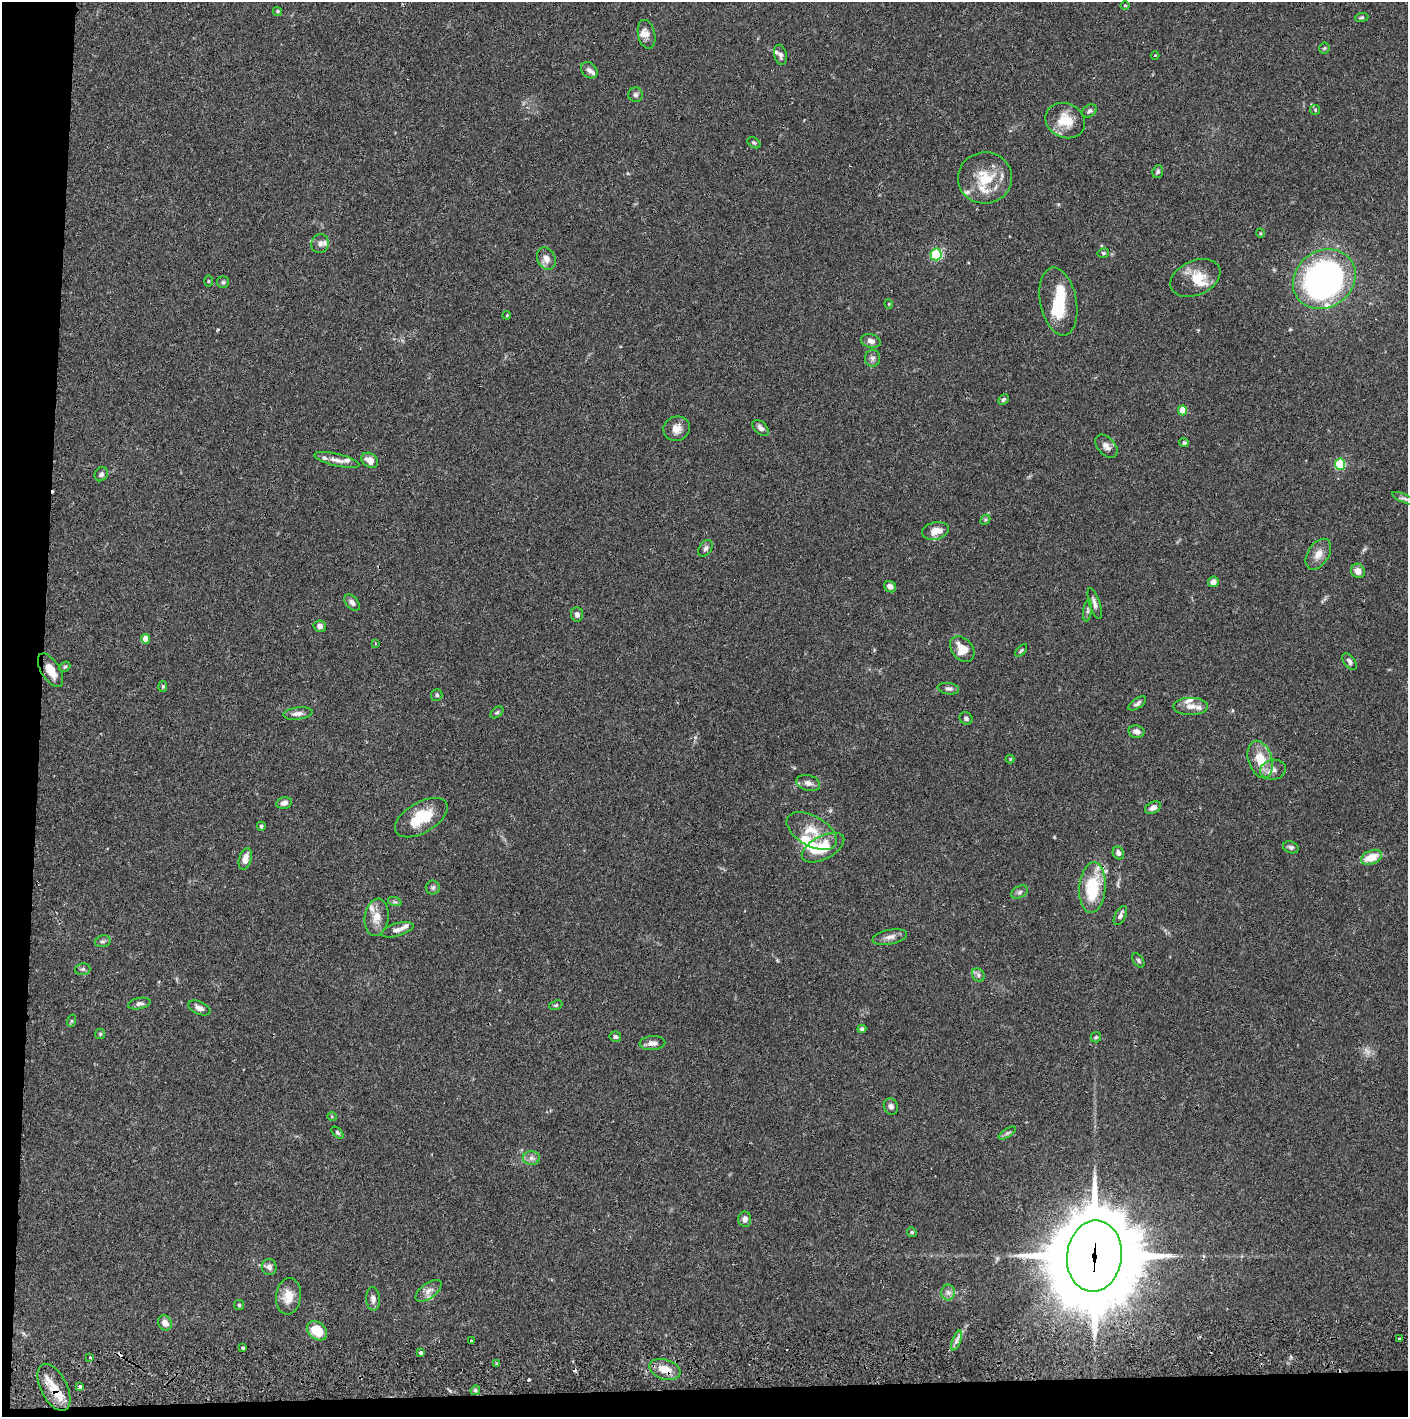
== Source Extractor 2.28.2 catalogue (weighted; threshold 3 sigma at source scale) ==
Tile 7 of 3 x 3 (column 1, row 3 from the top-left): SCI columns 5-1410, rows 57-1471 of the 4229 x 4359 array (HDU 1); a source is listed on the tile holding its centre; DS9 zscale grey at full resolution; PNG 1410 x 1419 px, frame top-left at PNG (2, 2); each listed source drawn as its Kron ellipse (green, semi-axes under 4 px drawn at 4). Shown black and unused: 5% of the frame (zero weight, under 2 of 3 exposures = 3% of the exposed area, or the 3 px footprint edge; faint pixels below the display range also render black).
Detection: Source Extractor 2.28.2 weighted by HDU 2 'WHT'; one run over the whole footprint, this tile lists its part. Background 0.0679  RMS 0.0048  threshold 0.0217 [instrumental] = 3 sigma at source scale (4.5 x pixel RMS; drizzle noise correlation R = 1.50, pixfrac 1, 0.05/0.05 arcsec/px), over >= 5 px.
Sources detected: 157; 1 too faint to see at this stretch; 2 inside a brighter object's white glare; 6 cosmic-ray / hot-pixel residue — neither listed nor drawn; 18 inside a brighter listed object's ellipse — not listed separately; the other 130 listed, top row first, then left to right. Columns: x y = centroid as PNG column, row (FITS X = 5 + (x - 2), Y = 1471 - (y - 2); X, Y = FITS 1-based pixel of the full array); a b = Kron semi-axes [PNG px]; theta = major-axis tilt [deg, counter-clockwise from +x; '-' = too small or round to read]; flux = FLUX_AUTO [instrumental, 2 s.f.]
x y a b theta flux
1125 5 5 3 - 0.48
277 11 5 4 - 0.69
1362 17 7 4 6 0.72
646 34 14 8 -77 3
1324 48 5 5 - 0.61
781 55 10 6 -78 1.5
1155 56 4 3 - 0.38
589 70 9 7 -43 1.8
635 95 7 7 - 1.4
1315 110 5 5 - 0.55
1089 111 8 5 33 1.2
1065 121 20 17 -25 11
754 143 7 4 -30 0.76
1158 172 6 5 - 0.9
985 178 27 25 7 16
1260 233 5 3 - 0.37
320 244 9 8 - 2.5
1103 253 6 4 13 0.88
936 254 6 5 - 49
546 258 11 9 -62 3.5
1195 278 26 17 24 11
1324 279 33 28 36 180
208 281 5 3 - 0.43
223 282 6 6 - 0.84
1058 301 34 18 -79 15
889 304 5 3 - 0.37
507 315 4 3 - 0.4
871 341 10 6 -13 2.3
872 358 8 7 - 1.6
1003 399 6 4 43 0.97
1182 410 5 4 - 10
761 428 10 6 -45 1.9
677 429 13 12 - 4.3
1184 443 4 4 - 0.96
1106 446 13 8 -47 2.7
337 460 23 6 -13 3.3
370 460 9 7 -34 3.9
1340 464 5 5 - 32
101 474 7 6 - 1.3
1404 498 12 4 -23 1.1
985 520 5 4 - 0.57
935 531 13 8 12 5.7
706 548 9 6 56 1.6
1318 554 17 10 58 4.5
1358 571 7 6 - 3
1213 582 5 5 - 2.6
890 587 6 5 - 2.5
352 603 9 6 -47 1.8
1095 604 16 5 -72 2.2
1088 610 11 4 81 1.2
577 614 7 6 - 1.8
320 626 6 5 - 2
145 639 5 4 - 5.4
375 644 3 2 - 0.52
962 649 14 10 -49 7.3
1021 651 7 3 49 0.65
1350 662 9 5 -53 1.6
65 667 6 4 40 0.74
50 670 19 9 -58 6.6
163 686 6 4 -85 0.76
948 689 11 5 -9 1.4
437 695 6 5 - 0.98
1137 703 10 5 35 1.4
1191 706 17 8 0 4.2
497 712 7 4 39 0.83
298 713 15 6 6 2.2
966 718 7 5 -35 1.2
1136 731 8 6 -10 2.4
1010 759 4 4 - 0.44
1260 759 19 11 -72 12
1273 770 13 10 9 3.7
808 783 12 8 -16 2.3
284 803 8 5 11 2
1153 808 8 5 26 2.4
421 818 29 15 30 15
261 826 4 4 - 0.83
812 831 27 15 -29 10
1291 847 8 5 -19 1.2
823 848 23 11 27 14
1118 853 6 5 - 1.7
1372 857 11 6 23 9
245 859 11 6 74 3.9
433 888 7 7 - 1.2
1092 888 25 13 86 25
1020 892 9 5 27 1.2
395 902 7 4 -18 0.9
1120 916 10 5 63 1.7
377 917 19 12 82 6.1
397 930 17 6 16 2.6
890 937 17 7 11 2.9
103 941 8 5 14 1.1
1138 960 8 5 -55 0.9
83 969 8 5 14 1.1
978 975 7 6 - 1.2
139 1004 11 5 11 1.7
556 1005 7 4 18 0.72
199 1008 12 6 -24 2.4
71 1021 6 4 71 0.64
862 1029 4 4 - 1.2
100 1034 5 5 - 0.72
615 1037 6 5 - 1
1096 1037 5 5 - 0.72
652 1043 13 7 4 2.7
891 1106 8 7 - 1.8
332 1117 5 3 - 0.41
337 1133 7 4 -45 0.79
1007 1133 10 4 33 0.98
531 1158 8 7 - 2
745 1219 7 6 - 1.9
912 1232 5 4 - 0.59
1094 1256 36 27 83 7200
269 1267 8 7 - 1.9
428 1291 15 7 37 3
948 1292 8 6 -89 1.9
288 1296 18 12 83 7.6
373 1299 11 7 -85 2.1
239 1305 5 5 - 0.62
165 1323 8 6 -59 3.7
317 1331 11 8 -43 12
1399 1339 3 3 - 1.1
471 1340 3 3 - 1
957 1341 10 3 69 1.6
243 1348 4 3 - 0.87
420 1353 4 3 - 2.5
90 1357 3 3 - 0.71
497 1364 3 3 - 0.77
665 1369 16 10 -18 7
54 1387 25 13 -63 8.9
79 1387 3 3 - 2
475 1390 5 4 - 0.76
Overlapping masked pixels (flux is a lower limit): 4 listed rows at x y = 1092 888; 1094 1256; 665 1369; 54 1387